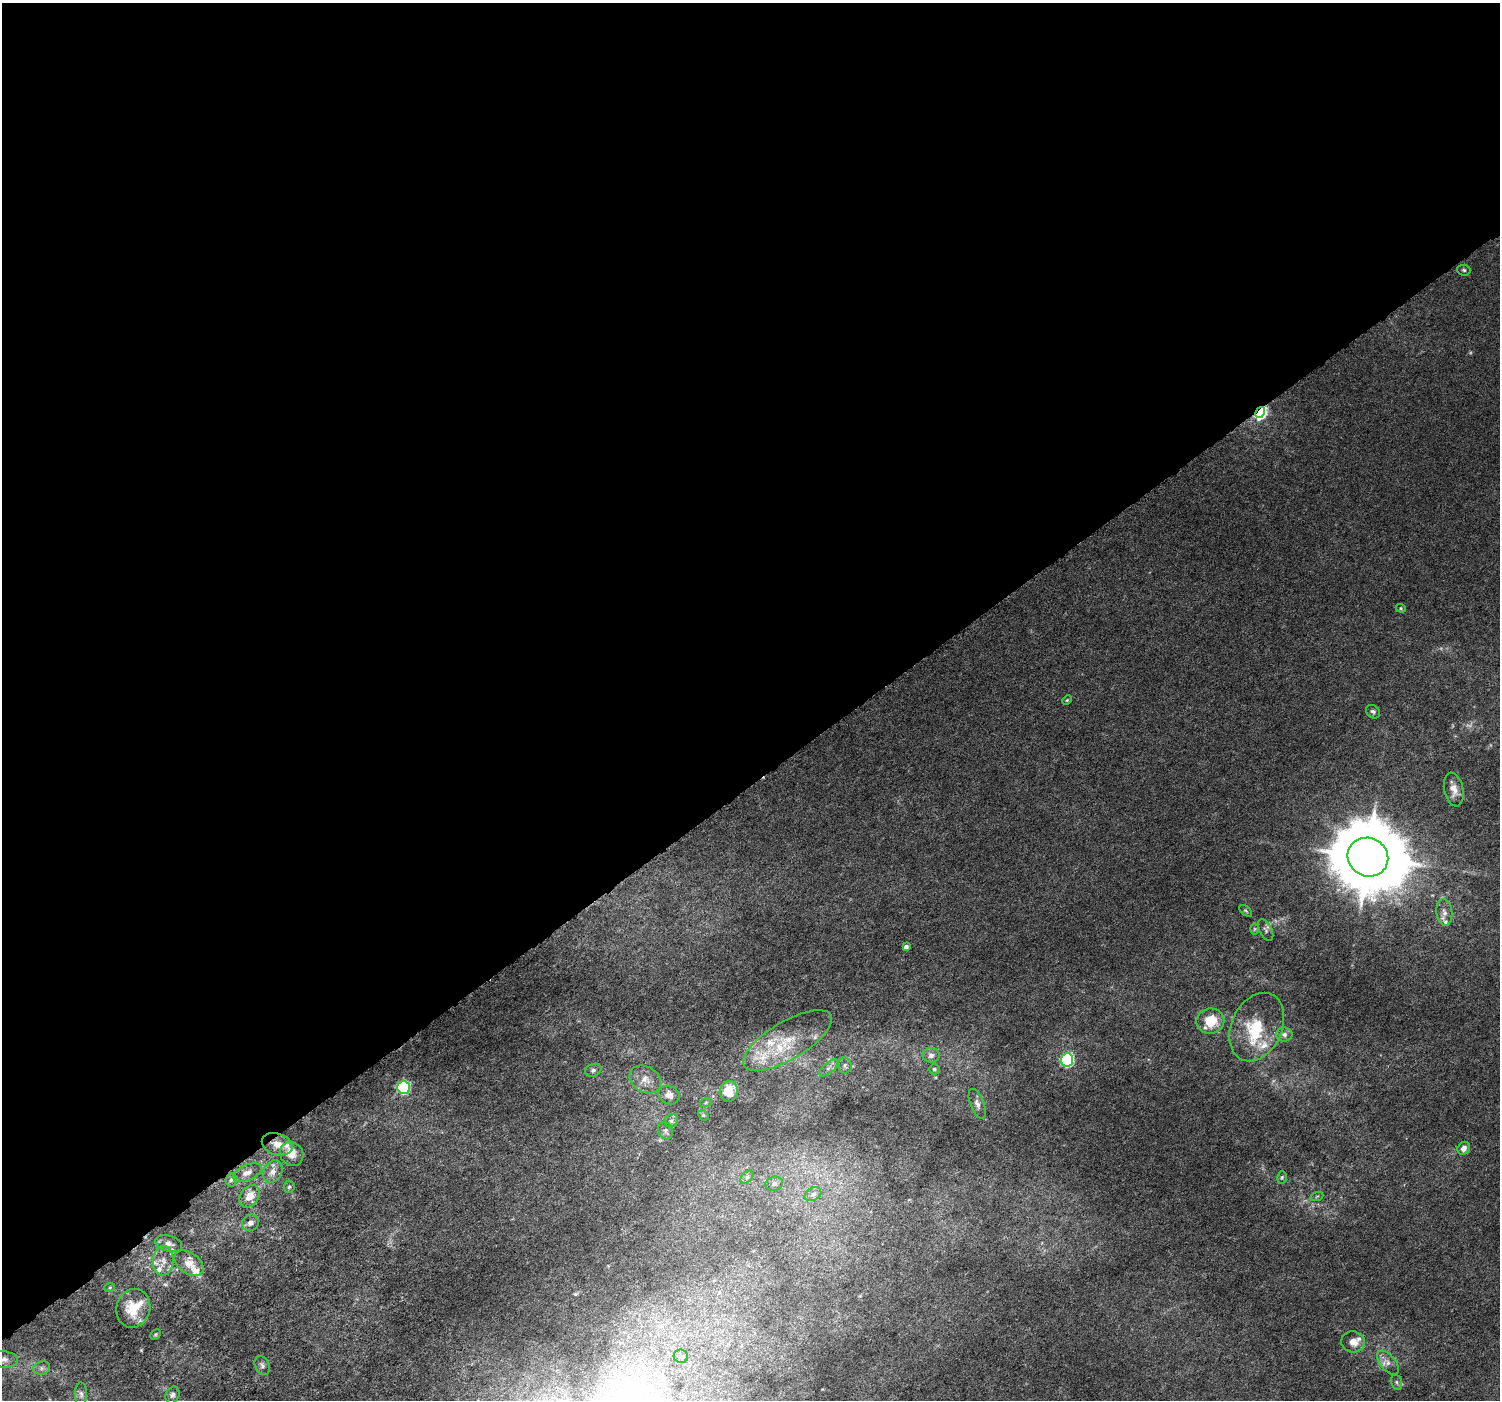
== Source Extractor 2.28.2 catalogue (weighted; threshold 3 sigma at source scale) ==
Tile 2 of 4 x 4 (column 2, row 1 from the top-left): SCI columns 1596-3093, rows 4415-5812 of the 6193 x 6098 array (HDU 1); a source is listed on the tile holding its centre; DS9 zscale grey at full resolution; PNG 1502 x 1402 px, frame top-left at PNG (2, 3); each listed source drawn as its Kron ellipse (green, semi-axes under 4 px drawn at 4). Shown black and unused: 56% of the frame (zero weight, under 5 of 10 exposures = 6% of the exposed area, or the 3 px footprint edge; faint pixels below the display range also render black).
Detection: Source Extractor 2.28.2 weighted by HDU 2 'WHT'; one run over the whole footprint, this tile lists its part. Background 0.00148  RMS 8.0e-04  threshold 0.00325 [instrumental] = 3 sigma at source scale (4.09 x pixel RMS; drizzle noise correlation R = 1.36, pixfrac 0.8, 0.0396/0.0396 arcsec/px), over >= 5 px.
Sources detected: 75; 1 too faint to see at this stretch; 1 inside a brighter object's white glare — neither listed nor drawn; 13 inside a brighter listed object's ellipse — not listed separately; the other 60 listed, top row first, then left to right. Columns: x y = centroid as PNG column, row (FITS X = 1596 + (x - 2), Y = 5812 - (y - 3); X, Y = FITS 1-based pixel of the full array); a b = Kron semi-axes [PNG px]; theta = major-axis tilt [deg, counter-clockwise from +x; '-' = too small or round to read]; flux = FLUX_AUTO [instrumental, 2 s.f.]
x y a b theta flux
1464 270 6 5 - 0.12
1260 412 6 4 60 16
1401 608 5 4 - 0.084
1067 700 5 3 - 0.067
1373 712 8 6 -39 0.19
1454 790 17 9 -78 0.68
1368 857 20 19 - 680
1245 911 7 4 -38 0.1
1444 912 13 8 -84 0.4
1255 929 6 4 89 0.084
1266 930 11 6 -62 0.2
906 947 4 4 - 0.32
1210 1021 14 12 9 1.8
1257 1027 36 25 65 3.5
1284 1034 8 7 - 0.27
787 1040 50 19 31 3.2
931 1055 8 7 - 0.32
1067 1060 6 6 - 11
845 1065 8 6 -81 0.23
828 1068 11 5 42 0.28
934 1069 5 5 - 0.13
593 1070 8 6 20 0.19
645 1079 16 13 -31 0.79
404 1087 6 6 - 9.7
729 1091 10 9 - 1.3
669 1095 11 9 -25 0.51
706 1102 6 4 20 0.088
977 1104 16 7 -68 0.33
703 1115 6 4 -43 0.092
671 1121 7 6 - 0.18
665 1131 9 7 -69 0.21
277 1144 16 10 -17 0.96
1464 1148 7 6 - 0.44
292 1154 13 11 -50 0.99
273 1172 12 9 60 0.51
247 1173 15 7 23 0.5
747 1177 8 4 45 0.18
1282 1177 6 4 74 0.1
231 1180 7 5 84 0.16
774 1184 9 7 15 0.25
289 1187 6 5 - 0.12
813 1194 9 6 28 0.25
250 1196 12 9 53 0.86
1317 1196 7 4 19 0.091
250 1223 9 8 - 0.34
169 1243 13 8 -16 0.36
163 1261 15 10 88 0.61
189 1263 16 10 -37 0.8
110 1287 5 3 - 0.076
133 1308 19 17 76 1.8
155 1334 6 4 45 0.08
1353 1342 12 10 -12 0.68
681 1356 7 6 - 0.19
4 1359 14 8 -6 0.42
1388 1363 14 7 -50 0.45
262 1365 10 7 -64 0.22
42 1368 9 6 16 0.23
1396 1382 8 5 -74 0.17
81 1394 11 6 -89 0.26
172 1395 9 6 64 0.23
Overlapping masked pixels (flux is a lower limit): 1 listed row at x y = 1260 412
Isophote crosses this tile's border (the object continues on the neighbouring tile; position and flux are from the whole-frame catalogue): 1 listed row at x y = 4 1359